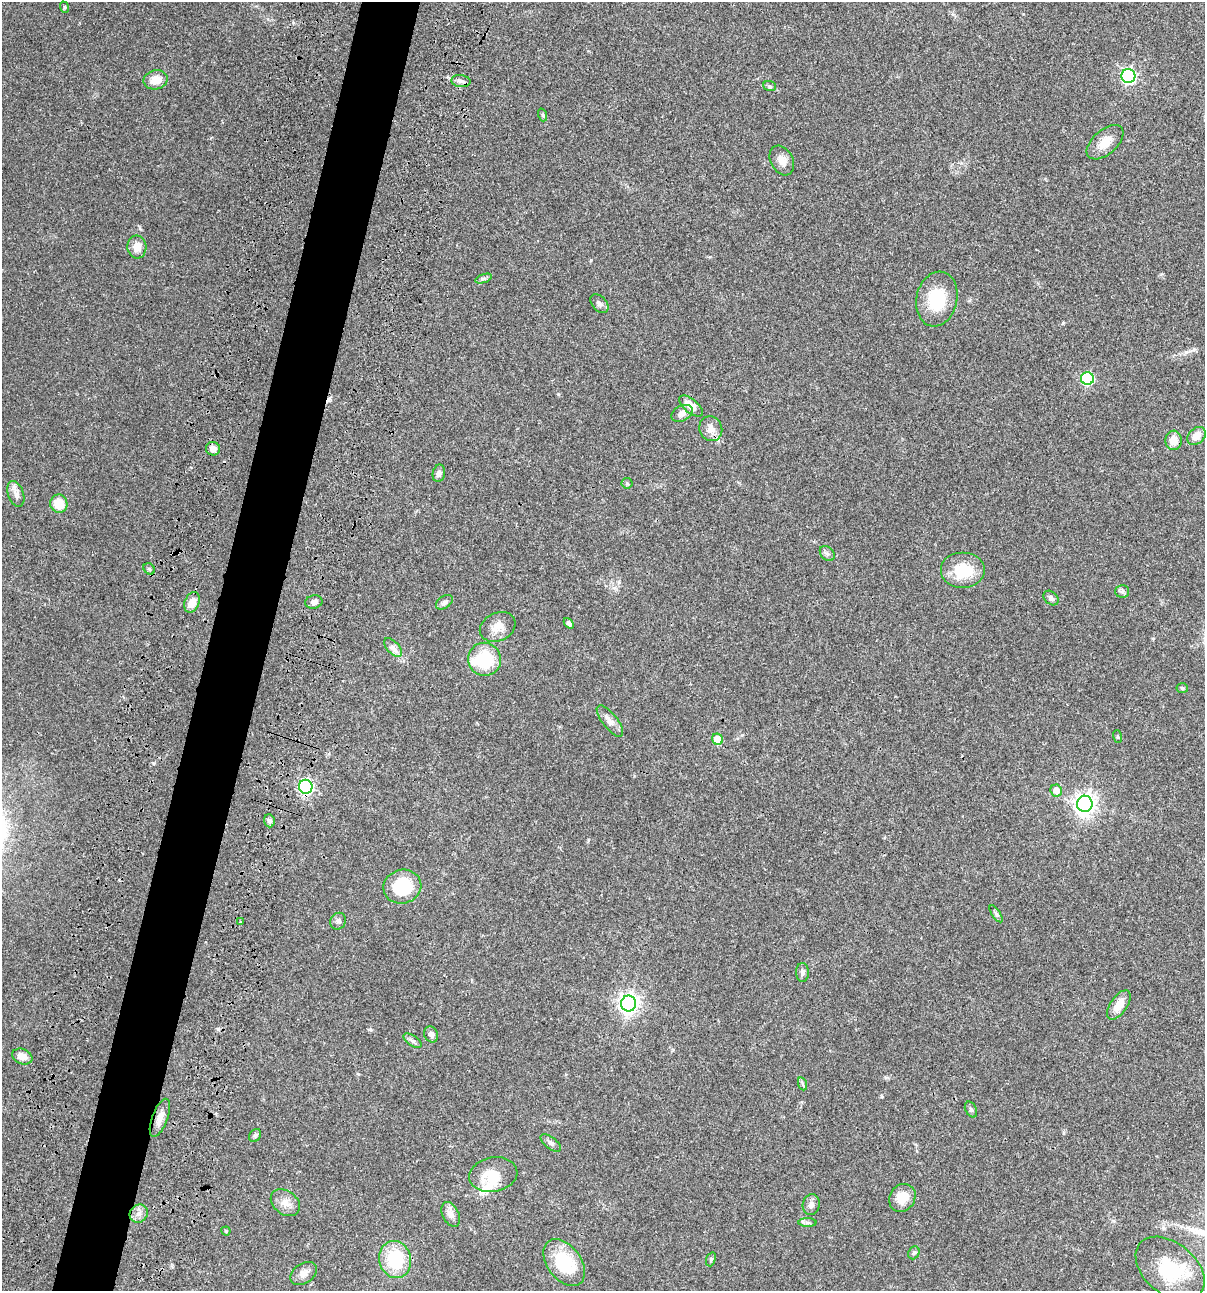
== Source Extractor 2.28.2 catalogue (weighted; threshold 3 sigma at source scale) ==
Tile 7 of 4 x 4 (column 3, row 2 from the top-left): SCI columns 2641-3843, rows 2696-3984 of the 5405 x 5390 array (HDU 1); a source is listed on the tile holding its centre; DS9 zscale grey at full resolution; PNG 1207 x 1293 px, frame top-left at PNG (2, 2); each listed source drawn as its Kron ellipse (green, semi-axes under 4 px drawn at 4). Shown black and unused: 5% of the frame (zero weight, under 3 of 4 exposures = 9% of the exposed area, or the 3 px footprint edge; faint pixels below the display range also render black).
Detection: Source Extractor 2.28.2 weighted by HDU 2 'WHT'; one run over the whole footprint, this tile lists its part. Background 0.0473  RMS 0.0054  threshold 0.0244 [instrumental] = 3 sigma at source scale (4.5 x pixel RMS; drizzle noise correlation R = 1.50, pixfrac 1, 0.05/0.05 arcsec/px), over >= 5 px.
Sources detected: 76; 1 inside a brighter object's white glare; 1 cosmic-ray / hot-pixel residue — neither listed nor drawn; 2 inside a brighter listed object's ellipse — not listed separately; the other 72 listed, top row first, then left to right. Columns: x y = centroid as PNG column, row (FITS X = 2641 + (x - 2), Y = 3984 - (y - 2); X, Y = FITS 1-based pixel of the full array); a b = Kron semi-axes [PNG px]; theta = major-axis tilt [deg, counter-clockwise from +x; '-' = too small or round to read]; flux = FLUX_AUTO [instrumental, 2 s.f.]
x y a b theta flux
64 7 6 3 -71 0.61
1128 76 7 7 - 110
155 80 12 9 13 6.8
461 81 10 6 -7 1.8
770 86 6 5 - 0.81
543 115 6 4 -72 0.78
1105 142 22 12 41 7.4
782 160 16 11 -61 4.5
137 247 11 9 -84 4.6
483 278 9 4 19 1.1
937 299 27 20 78 22
599 304 11 7 -49 2
1087 379 6 6 - 54
691 406 14 7 -41 5.6
682 413 11 7 27 3
711 429 12 11 - 4.3
1197 436 10 7 41 4.9
1173 440 9 8 - 6.7
213 449 7 6 - 3.3
439 473 9 6 78 1.9
627 483 6 5 - 0.82
16 494 13 7 -71 2.9
59 504 9 8 - 9.8
827 554 8 6 -48 1.4
149 569 6 5 - 0.84
963 571 22 18 0 17
1122 591 7 6 - 1.2
1051 598 8 6 -42 1.8
192 602 11 7 69 6.1
314 602 9 6 11 2.3
444 602 9 6 36 1.7
569 623 6 4 -49 1.4
498 627 18 14 25 6
393 647 11 6 -45 2.4
485 659 17 16 - 23
1182 688 5 4 - 0.87
610 721 19 7 -52 3.4
1117 737 6 3 -71 0.54
718 739 6 5 - 9.5
306 787 7 6 - 110
1056 790 6 5 - 5.8
1085 804 8 7 - 340
269 821 6 5 - 1.4
402 887 19 17 15 24
996 914 10 4 -56 1
338 921 9 7 58 1.5
241 922 3 2 - 0.74
802 972 9 6 -89 1.6
629 1003 8 7 - 290
1119 1005 17 8 56 7.2
431 1034 8 6 -63 2
412 1041 10 5 -35 1.5
22 1056 10 7 -21 4.8
803 1084 7 4 -70 0.84
971 1109 8 5 -62 1.1
160 1118 20 7 69 4.7
255 1135 7 5 54 0.92
551 1143 12 5 -37 1.7
493 1175 24 17 10 14
902 1198 14 12 53 8.6
285 1203 16 11 -37 4.7
811 1205 10 8 79 2.5
139 1214 9 8 - 2.8
451 1214 13 8 -64 3.3
807 1223 9 4 -1 1.3
226 1231 4 4 - 0.67
914 1253 7 5 65 0.97
395 1259 18 16 -78 26
711 1259 7 4 72 0.89
564 1263 26 17 -53 28
1170 1269 39 25 -40 28
304 1273 15 10 33 3.5
Overlapping masked pixels (flux is a lower limit): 1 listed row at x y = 306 787
Unlisted compact peaks at least as high as the median listed source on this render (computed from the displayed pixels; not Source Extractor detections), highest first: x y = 153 763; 1063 323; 370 1029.